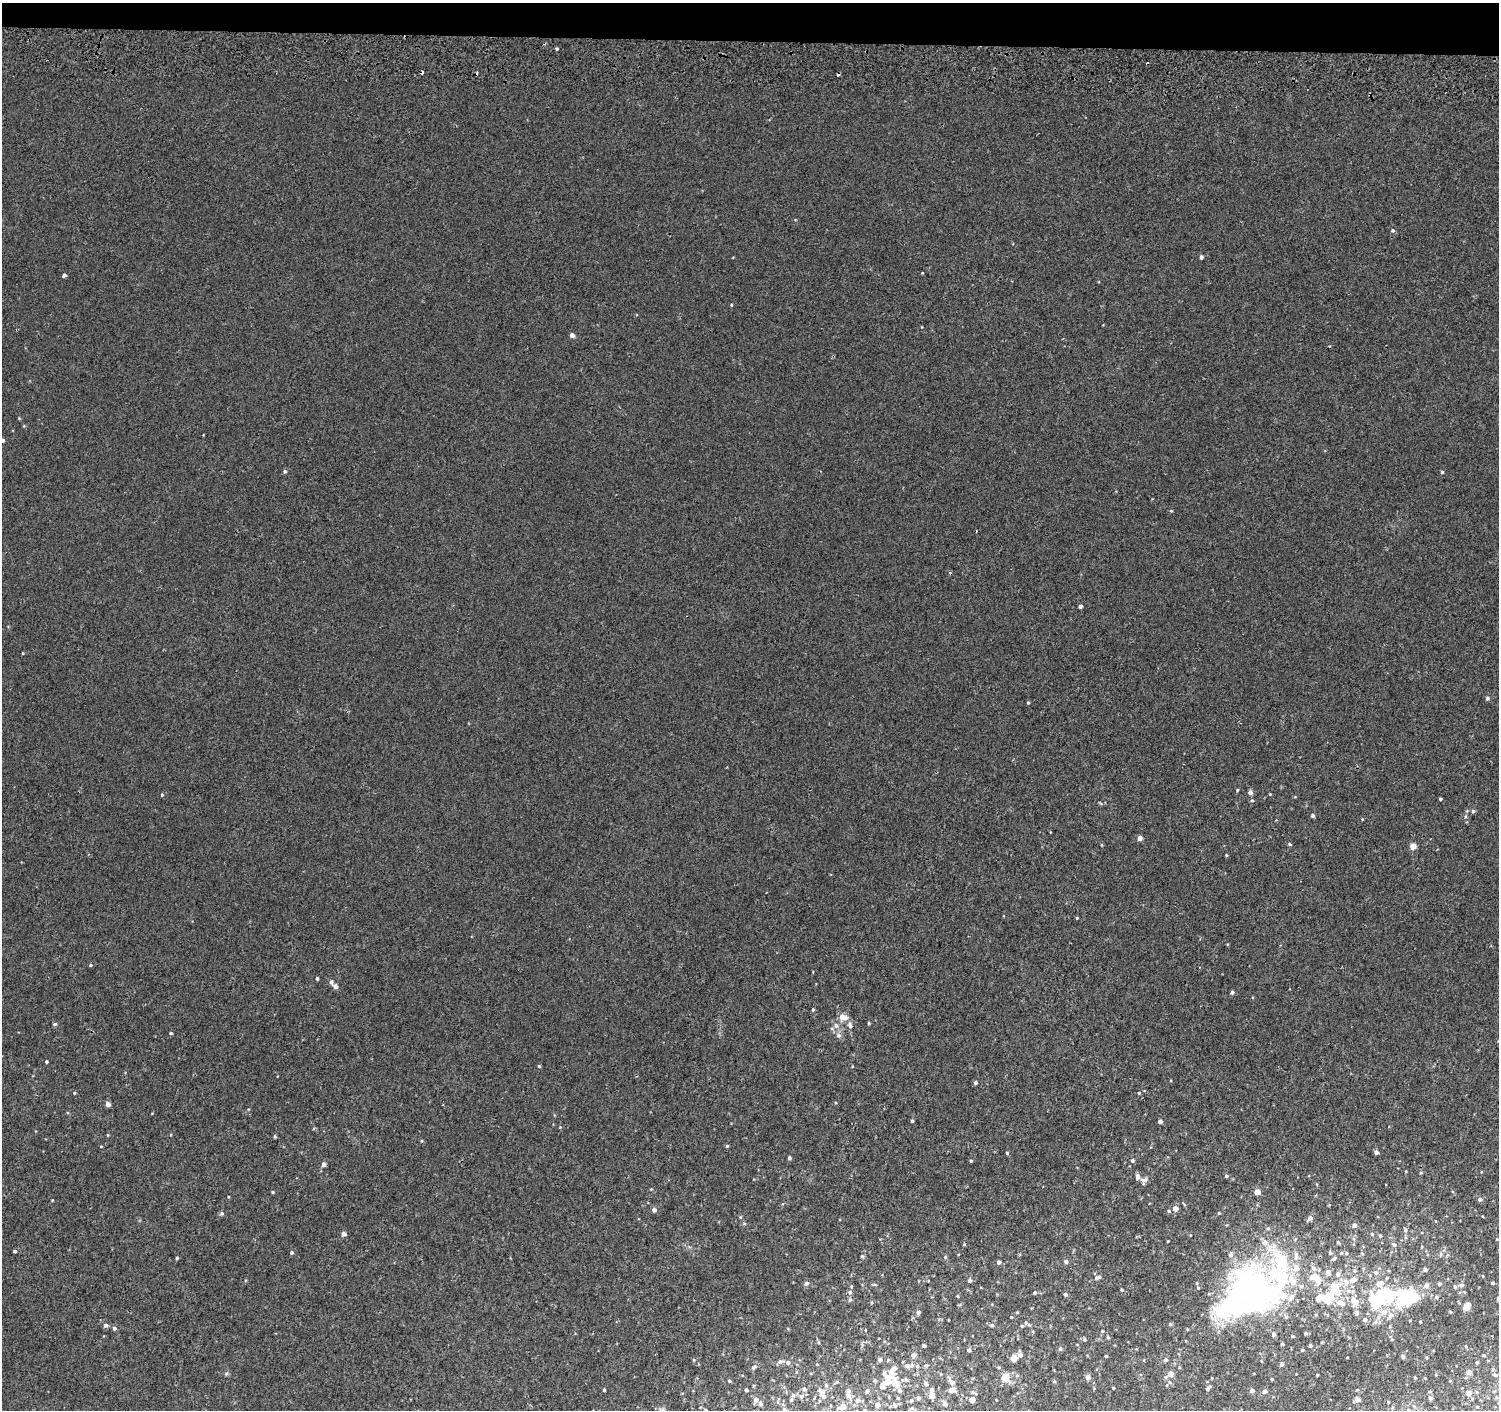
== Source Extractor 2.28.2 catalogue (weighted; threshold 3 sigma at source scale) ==
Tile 2 of 3 x 3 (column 2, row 1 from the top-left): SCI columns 1503-2999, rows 3093-4500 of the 4511 x 4830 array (HDU 1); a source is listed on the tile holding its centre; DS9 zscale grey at full resolution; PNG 1501 x 1412 px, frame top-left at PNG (2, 3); no overlay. Shown black and unused: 3% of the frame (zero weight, under 2 of 3 exposures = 3% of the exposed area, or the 3 px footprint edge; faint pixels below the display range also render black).
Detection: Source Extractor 2.28.2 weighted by HDU 2 'WHT'; one run over the whole footprint, this tile lists its part. Background 0.00209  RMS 0.0036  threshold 0.0164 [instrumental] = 3 sigma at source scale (4.5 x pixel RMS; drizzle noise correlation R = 1.50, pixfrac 1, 0.0396/0.0396 arcsec/px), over >= 5 px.
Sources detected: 271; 9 inside a brighter object's white glare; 4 cosmic-ray / hot-pixel residue — not listed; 28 inside a brighter listed object's ellipse — not listed separately; the other 230 listed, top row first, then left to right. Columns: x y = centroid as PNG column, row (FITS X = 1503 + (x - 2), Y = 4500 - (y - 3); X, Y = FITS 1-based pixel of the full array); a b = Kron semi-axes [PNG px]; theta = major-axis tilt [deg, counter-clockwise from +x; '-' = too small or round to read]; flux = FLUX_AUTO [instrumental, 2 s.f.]
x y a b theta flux
557 48 3 3 - 2
1393 230 5 5 - 0.67
1201 257 4 4 - 0.99
922 273 4 3 - 0.25
64 275 4 3 - 2.1
731 305 3 3 - 0.38
572 335 5 4 - 1.4
19 418 4 3 - 0.3
3 440 3 3 - 0.79
285 471 5 5 - 0.59
1442 472 4 3 - 0.58
1171 511 4 4 - 0.36
1080 606 4 3 - 1.3
23 653 4 3 - 0.29
1487 698 5 5 - 0.6
1028 703 4 3 - 0.39
1237 790 4 3 - 0.34
1250 792 5 4 - 1.8
1270 794 3 3 - 0.26
162 795 4 4 - 0.4
1440 799 3 3 - 0.54
1252 800 5 4 - 0.53
1473 811 5 5 - 0.62
1313 815 5 4 - 0.74
1465 816 6 4 88 0.56
1362 819 4 3 - 0.24
1140 838 4 4 - 1.9
1290 844 5 4 - 0.46
1102 845 5 3 - 0.32
1413 846 4 4 - 4.2
1226 855 4 3 - 0.32
1077 918 4 3 - 0.34
90 965 4 4 - 0.43
317 978 4 3 - 0.53
335 986 8 6 -48 1
1232 992 4 4 - 0.79
813 1010 4 3 - 0.45
843 1017 10 7 -11 3.5
869 1023 4 3 - 0.34
55 1024 5 4 - 0.57
836 1025 8 7 - 1.9
850 1025 8 6 -76 1.5
171 1033 4 3 - 0.46
838 1035 7 6 - 1.3
46 1062 4 4 - 0.48
539 1066 4 4 - 0.41
852 1066 4 3 - 0.26
975 1083 4 4 - 0.73
74 1093 4 4 - 0.32
1139 1093 4 4 - 0.35
108 1104 4 4 - 1.9
912 1121 4 3 - 0.5
1160 1121 4 4 - 1.6
560 1127 4 4 - 0.26
108 1135 5 3 - 0.31
275 1136 5 4 - 0.42
421 1141 4 4 - 0.37
101 1146 4 3 - 0.25
727 1146 4 4 - 0.43
1376 1152 4 4 - 1.3
1007 1153 4 4 - 0.42
789 1158 4 4 - 0.87
1132 1160 4 4 - 0.66
971 1161 4 3 - 0.38
324 1165 5 4 - 1.3
1406 1171 4 3 - 0.26
1421 1173 5 4 - 0.43
1226 1176 4 3 - 0.63
1144 1180 10 6 7 1.4
651 1189 3 3 - 0.27
272 1192 4 4 - 0.37
1257 1192 4 4 - 4.1
1480 1199 5 4 - 1.3
52 1200 3 3 - 0.25
1176 1208 5 4 - 2.6
654 1210 5 4 - 1.4
1169 1211 5 4 - 0.43
222 1213 6 5 - 0.71
1219 1213 4 3 - 0.38
1310 1218 5 5 - 1.5
1354 1225 5 4 - 1.2
1268 1228 5 4 - 0.48
1405 1230 5 5 - 0.69
344 1234 4 4 - 1.9
1372 1234 5 4 - 0.37
1380 1236 4 3 - 0.41
1497 1239 3 2 - 0.26
1265 1242 9 8 - 2
1338 1242 4 3 - 0.35
1394 1244 6 5 - 0.74
15 1251 4 3 - 0.58
291 1253 5 4 - 0.67
1330 1253 4 3 - 0.47
1346 1253 4 4 - 0.35
1362 1253 4 2 - 0.26
1441 1254 6 4 72 0.55
1231 1255 7 6 - 1.2
862 1256 5 4 - 0.43
945 1257 5 4 - 0.49
177 1258 4 3 - 0.47
1334 1258 5 4 - 0.58
1066 1261 5 4 - 1
998 1262 4 4 - 1
1425 1269 5 4 - 0.77
1328 1272 6 5 - 1.6
1375 1272 7 6 - 0.98
1338 1274 6 5 - 1.3
1483 1276 4 3 - 0.25
1098 1277 9 5 22 0.99
1282 1278 74 25 77 37
1317 1279 14 7 -62 4.4
969 1280 5 5 - 0.94
1353 1280 6 6 - 2.2
1346 1282 11 7 -82 2.2
806 1283 6 5 - 0.96
1493 1283 3 3 - 0.49
874 1284 5 3 - 0.41
1439 1284 4 4 - 0.73
1426 1285 7 6 - 1.4
1461 1285 5 5 - 1.1
1455 1287 6 4 -76 0.62
1198 1288 4 4 - 0.33
1121 1290 4 3 - 0.38
850 1292 6 6 - 0.89
1035 1292 4 4 - 0.72
1254 1293 23 16 -47 130
1065 1294 4 4 - 0.73
1382 1295 17 10 63 21
958 1296 4 3 - 0.35
1329 1297 14 9 -83 6.9
1436 1297 6 5 - 0.79
1407 1298 22 16 13 24
1498 1298 6 5 - 0.62
1319 1300 9 8 - 1.5
1354 1301 12 8 -50 4
1339 1302 9 7 -10 2.3
1467 1306 9 6 60 2.4
918 1312 5 5 - 0.81
1017 1312 4 3 - 0.31
1356 1312 5 5 - 1.4
1384 1312 10 8 40 2.7
1011 1317 3 3 - 0.22
1364 1320 6 5 - 1.1
1420 1322 3 2 - 0.36
1026 1323 6 5 - 0.73
106 1325 6 5 - 1
992 1325 6 5 - 0.66
114 1328 5 5 - 0.96
1187 1329 4 2 - 0.24
865 1330 3 2 - 0.23
1102 1331 4 4 - 0.38
1306 1333 4 4 - 0.49
1293 1336 4 3 - 0.39
1108 1337 4 4 - 0.41
1085 1339 5 5 - 0.58
1282 1344 4 3 - 0.41
1310 1345 3 3 - 0.59
924 1346 4 3 - 0.71
1060 1349 5 5 - 0.72
969 1350 4 4 - 1.1
1302 1350 3 3 - 0.47
914 1355 8 6 29 0.97
1020 1355 5 5 - 1.4
1484 1355 4 3 - 0.34
1106 1356 3 3 - 0.41
1403 1357 4 4 - 0.68
1014 1358 8 6 86 2.3
694 1360 5 3 - 0.38
880 1360 4 4 - 1.2
1165 1360 5 4 - 0.88
780 1362 7 5 14 1
788 1362 6 5 - 1
1477 1362 3 3 - 0.47
817 1364 4 2 - 0.24
1281 1364 4 4 - 1.4
926 1365 6 4 39 0.58
909 1366 13 6 0 1.8
754 1367 8 5 35 0.91
894 1368 6 5 - 1.1
1468 1372 5 4 - 1.4
884 1374 12 5 -50 1.2
1170 1374 6 5 - 3.7
1317 1375 3 2 - 0.33
1005 1377 5 5 - 8.5
1087 1377 5 4 - 1.7
1415 1378 4 2 - 0.26
906 1379 7 6 - 0.85
1272 1379 4 3 - 0.35
875 1380 5 4 - 0.61
729 1381 5 4 - 0.48
1054 1381 4 4 - 0.37
952 1382 8 6 -48 2
895 1383 12 7 -49 4.6
926 1383 9 5 -47 0.92
882 1387 6 6 - 1.6
1113 1388 3 2 - 0.3
1208 1388 6 3 40 0.72
804 1389 6 5 - 0.91
604 1390 3 3 - 0.52
746 1390 3 3 - 0.72
952 1390 6 5 - 3.3
1252 1390 4 4 - 1.4
822 1391 12 10 -26 1.9
867 1391 5 5 - 0.82
1265 1391 5 5 - 1.2
1430 1391 4 3 - 0.32
973 1392 10 4 -26 0.64
1469 1393 6 6 - 1.4
848 1394 12 6 89 2
793 1395 6 6 - 0.73
801 1396 7 5 38 0.86
931 1396 5 4 - 3
898 1398 4 4 - 0.42
918 1398 5 4 - 0.85
1431 1398 4 4 - 0.88
756 1400 6 5 - 1.8
858 1400 8 7 - 1.4
911 1400 5 5 - 0.69
972 1400 4 4 - 2.8
1357 1400 4 4 - 1.8
1388 1402 3 3 - 0.29
760 1404 6 5 - 0.96
945 1404 8 6 -60 1.4
877 1405 6 5 - 1.6
894 1405 6 5 - 0.81
842 1407 9 6 17 2.7
1477 1407 4 3 - 0.28
912 1408 7 5 18 0.64
662 1410 9 8 - 1.2
705 1410 6 5 - 0.73
Isophote crosses this tile's border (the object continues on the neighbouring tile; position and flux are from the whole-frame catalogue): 4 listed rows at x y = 3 440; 1498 1298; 662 1410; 705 1410
Unlisted compact peaks at least as high as the median listed source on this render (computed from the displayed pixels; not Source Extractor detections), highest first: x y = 226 1373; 740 1217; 964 1244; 922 327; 228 1197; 1168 1241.